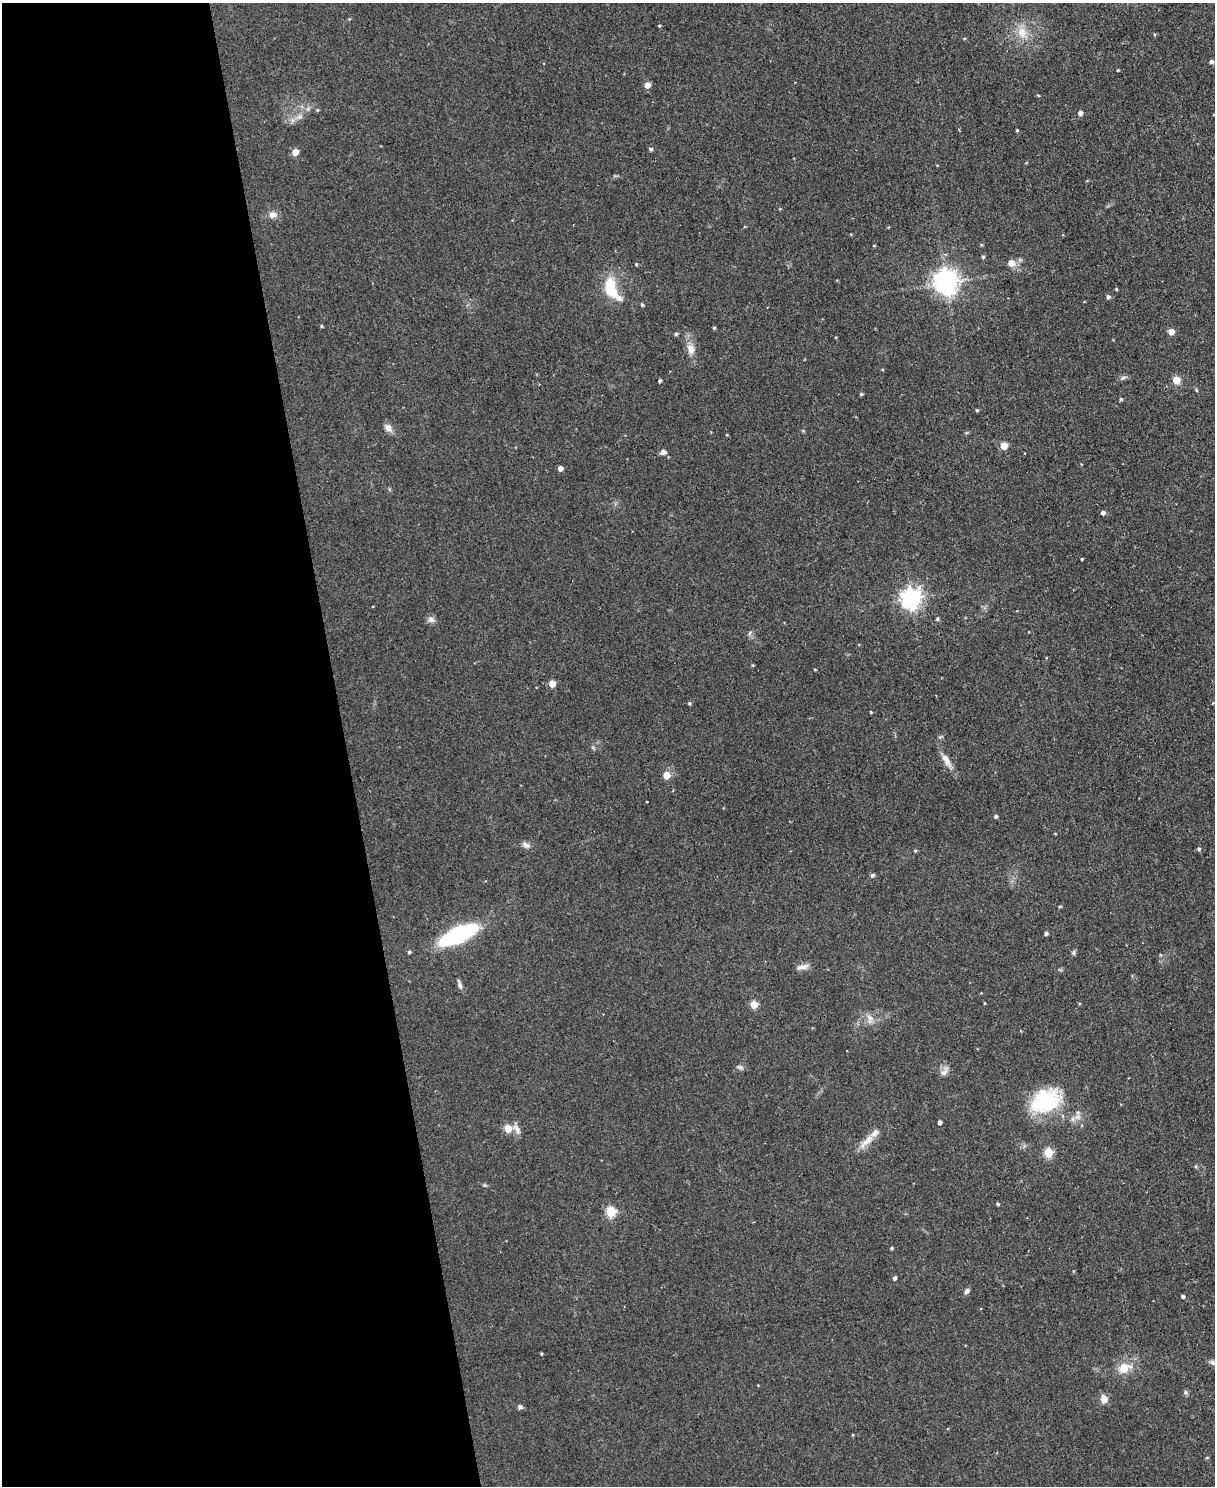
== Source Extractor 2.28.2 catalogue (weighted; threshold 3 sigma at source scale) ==
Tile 5 of 4 x 3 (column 1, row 2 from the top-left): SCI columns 4-1216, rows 1621-3104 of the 4855 x 4839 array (HDU 1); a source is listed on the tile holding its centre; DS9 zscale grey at full resolution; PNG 1217 x 1488 px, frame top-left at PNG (2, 3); no overlay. Shown black and unused: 28% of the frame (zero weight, under 2 of 3 exposures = <1% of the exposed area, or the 3 px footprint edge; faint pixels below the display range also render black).
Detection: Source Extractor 2.28.2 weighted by HDU 2 'WHT'; one run over the whole footprint, this tile lists its part. Background 0.0935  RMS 0.0096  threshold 0.0434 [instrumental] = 3 sigma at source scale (4.5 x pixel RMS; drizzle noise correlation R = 1.50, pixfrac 1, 0.05/0.05 arcsec/px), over >= 5 px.
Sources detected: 93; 2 inside a brighter listed object's ellipse — not listed separately; the other 91 listed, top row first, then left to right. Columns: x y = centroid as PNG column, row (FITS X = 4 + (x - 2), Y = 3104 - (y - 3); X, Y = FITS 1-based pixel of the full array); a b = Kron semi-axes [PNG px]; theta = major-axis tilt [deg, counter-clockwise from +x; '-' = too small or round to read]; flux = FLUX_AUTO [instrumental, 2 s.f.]
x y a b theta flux
659 26 3 3 - 1
1022 32 17 13 -69 14
964 39 4 3 - 0.92
1211 61 5 4 - 2.7
1118 70 4 3 - 0.74
647 85 5 5 - 9.8
1038 95 4 3 - 0.86
317 110 5 4 - 1
1080 113 4 4 - 4.1
300 117 8 7 - 3.7
1017 130 3 3 - 1.1
651 149 6 4 -14 1.6
295 152 5 5 - 11
1026 163 4 3 - 0.78
273 215 11 9 5 5.5
874 245 4 3 - 0.81
983 257 5 4 - 1.6
1011 263 6 6 - 10
636 264 4 4 - 0.95
946 282 8 8 - 920
612 289 34 15 -63 29
1116 289 4 4 - 0.89
1108 297 5 5 - 2.5
642 305 4 4 - 1.6
321 326 4 4 - 1.1
714 328 4 4 - 1.3
1171 332 5 5 - 9.5
676 334 5 4 - 1.5
691 349 14 9 -70 8.6
1123 378 10 4 18 2.4
1176 380 5 5 - 19
660 381 3 3 - 1.8
1196 390 6 3 -71 1
861 394 4 4 - 1.6
1121 399 4 4 - 1.3
977 410 4 4 - 1.1
388 428 10 8 -50 5.9
1004 446 5 5 - 17
663 452 7 7 - 3.6
560 468 4 4 - 5.3
1103 513 4 4 - 3.1
1082 559 3 2 - 0.99
911 598 8 7 - 530
937 619 5 4 - 1.6
431 620 10 8 -13 3.9
750 633 7 4 71 1.6
753 665 4 3 - 0.96
552 684 5 5 - 16
689 703 4 4 - 1.6
871 712 4 3 - 0.81
593 747 5 5 - 1.5
946 760 19 8 -57 8.6
667 775 5 5 - 18
647 802 2 2 - 0.94
996 816 4 4 - 2.1
1055 834 4 3 - 0.74
526 845 12 7 -28 4.1
1199 849 5 5 - 1.8
915 851 4 4 - 1.1
872 875 5 4 - 2.4
1060 906 5 3 - 1
1046 933 4 3 - 2.2
459 935 30 11 25 140
409 952 4 4 - 1.5
1074 953 8 4 82 1.7
802 967 17 6 13 5.2
459 984 13 5 -73 3.2
754 1004 5 5 - 25
870 1018 14 9 -83 6.6
740 1067 9 5 -13 2.4
944 1071 15 7 57 4.9
1045 1101 34 24 24 72
1077 1117 10 8 45 5.4
939 1122 4 3 - 2.8
508 1129 5 5 - 23
517 1129 15 7 -62 5
867 1141 27 8 45 11
1048 1153 5 5 - 47
998 1204 4 4 - 1.2
611 1212 5 5 - 59
891 1248 4 4 - 1.1
895 1278 4 4 - 2.4
966 1291 8 6 55 2.9
1183 1296 4 4 - 1.9
542 1354 3 3 - 0.97
1212 1362 8 6 -28 2.8
1124 1368 8 7 - 20
1185 1392 7 4 -89 1.7
1104 1399 9 8 - 7.1
520 1407 8 5 -29 2.3
1207 1458 5 3 - 0.88